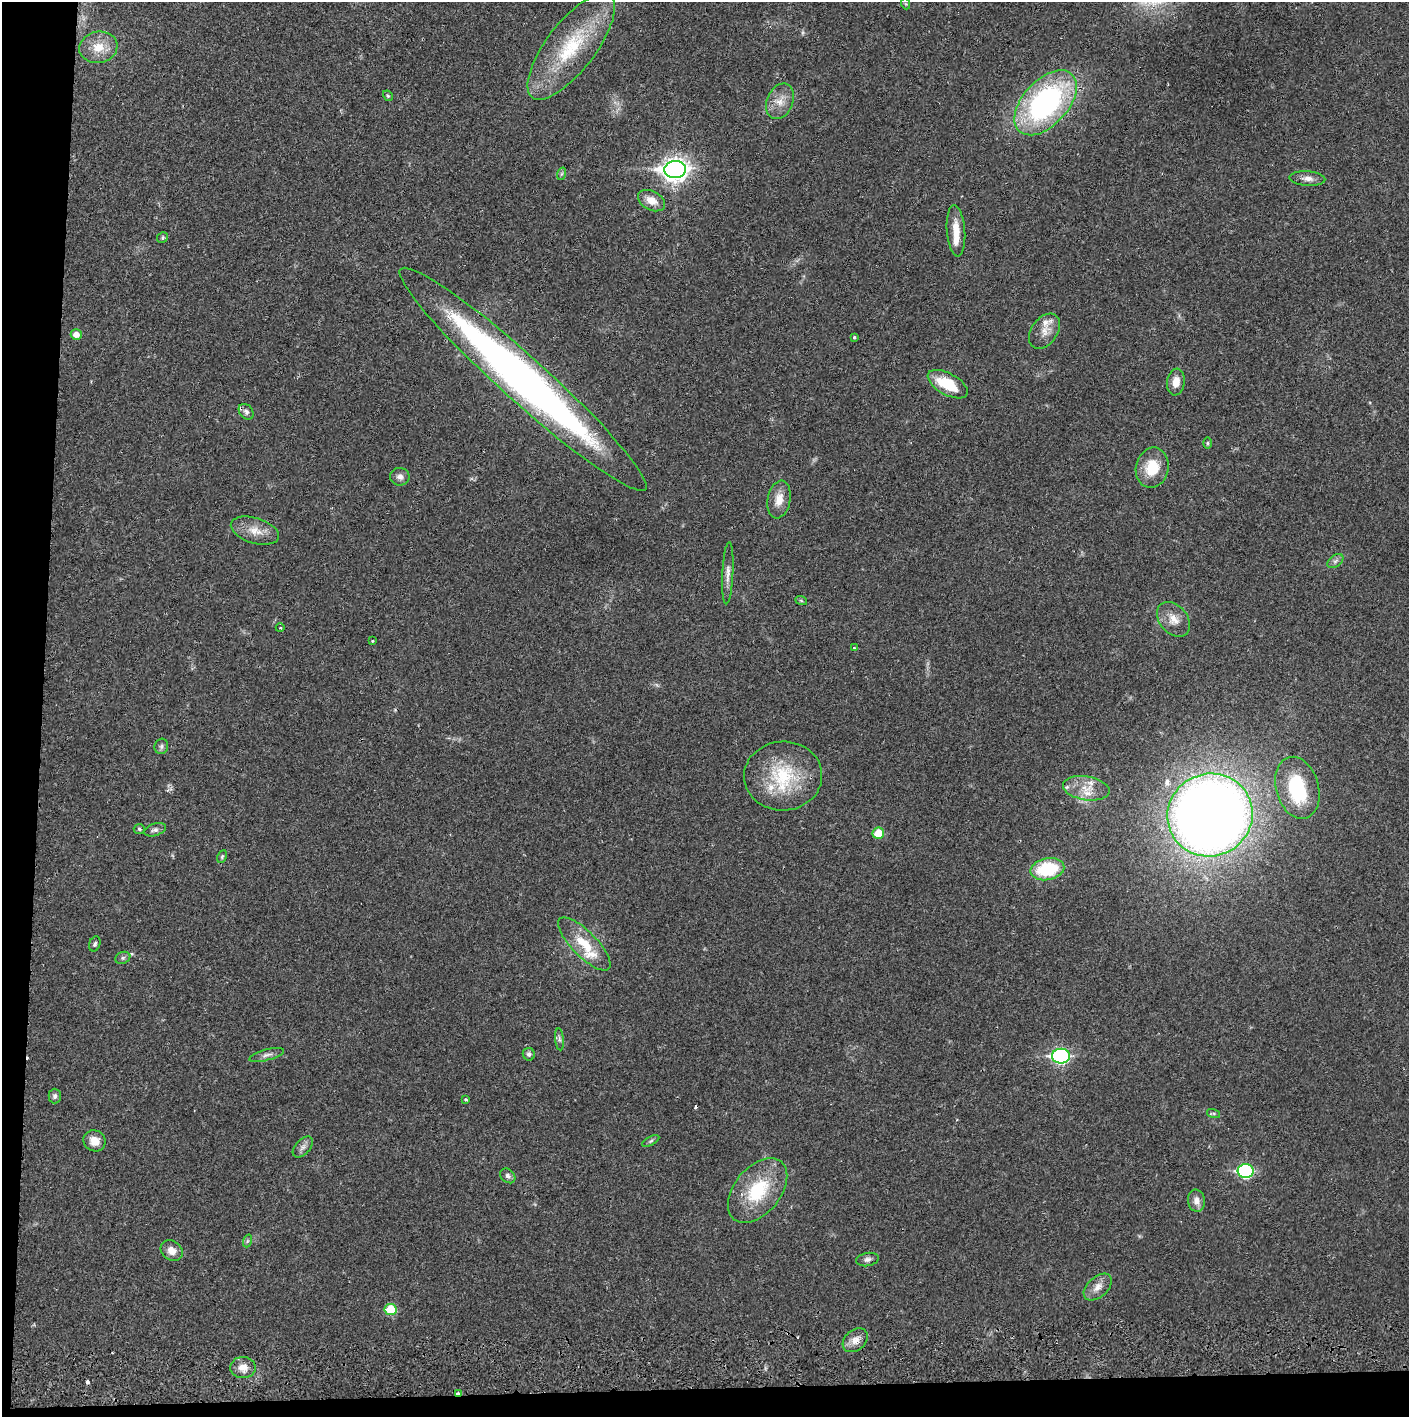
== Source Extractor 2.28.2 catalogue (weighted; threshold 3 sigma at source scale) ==
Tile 7 of 3 x 3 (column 1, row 3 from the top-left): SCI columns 4-1410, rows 56-1470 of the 4232 x 4358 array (HDU 1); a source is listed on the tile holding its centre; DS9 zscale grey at full resolution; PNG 1411 x 1419 px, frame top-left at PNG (2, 2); each listed source drawn as its Kron ellipse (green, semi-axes under 4 px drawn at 4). Shown black and unused: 5% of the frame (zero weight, under 2 of 3 exposures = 3% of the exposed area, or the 3 px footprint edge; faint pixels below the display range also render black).
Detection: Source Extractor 2.28.2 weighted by HDU 2 'WHT'; one run over the whole footprint, this tile lists its part. Background 0.0215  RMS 0.0035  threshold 0.0156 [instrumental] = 3 sigma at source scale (4.5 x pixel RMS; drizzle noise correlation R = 1.50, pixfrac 1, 0.05/0.05 arcsec/px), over >= 5 px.
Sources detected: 78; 1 inside a brighter object's white glare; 4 cosmic-ray / hot-pixel residue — neither listed nor drawn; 7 inside a brighter listed object's ellipse — not listed separately; the other 66 listed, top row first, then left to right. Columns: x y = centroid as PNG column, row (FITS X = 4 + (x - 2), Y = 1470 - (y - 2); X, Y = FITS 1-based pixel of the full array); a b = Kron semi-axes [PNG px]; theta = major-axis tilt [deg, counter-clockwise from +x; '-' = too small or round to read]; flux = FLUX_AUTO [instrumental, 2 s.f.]
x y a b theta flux
906 4 5 3 - 0.3
98 47 19 15 10 6.8
571 47 64 24 52 28
388 96 5 4 - 0.54
780 101 18 13 67 4.7
1046 103 39 22 47 76
675 170 11 8 3 250
561 174 6 4 71 0.56
1307 178 18 7 -4 2.3
651 201 14 9 -28 4.1
956 231 26 9 -86 5.7
162 238 5 5 - 0.67
1044 331 19 13 54 3.9
76 335 5 5 - 2.6
854 337 3 3 - 0.65
523 379 165 22 -42 220
1176 382 13 8 81 3.5
948 384 22 10 -29 12
246 412 9 6 -50 1
1207 443 6 4 90 0.42
1152 468 20 16 77 10
400 477 9 9 - 1.7
779 499 19 11 79 4.7
255 531 25 12 -17 5.3
1335 561 9 5 36 1
728 573 31 5 87 2.7
801 600 6 4 -20 0.43
1174 619 19 14 -49 4.7
280 628 4 3 - 0.3
372 641 3 3 - 1.1
854 648 3 3 - 0.81
161 746 8 6 74 0.92
783 776 39 34 2 23
1086 788 23 12 -9 5.7
1297 788 31 21 -74 20
1210 815 43 41 23 550
139 829 5 4 - 0.58
155 830 11 6 17 1.3
878 833 6 5 - 7.2
222 857 7 4 64 0.53
1047 869 17 11 11 20
95 944 8 5 69 0.76
584 944 35 12 -45 10
123 958 8 6 21 0.82
559 1039 11 4 -85 0.97
529 1054 6 6 - 0.89
267 1055 18 5 14 1.5
1061 1056 9 7 0 60
55 1096 7 6 - 1.1
466 1100 3 3 - 0.51
1214 1113 7 4 -18 0.59
94 1141 11 10 - 3.7
651 1141 9 4 27 0.71
303 1147 12 7 46 1.6
1246 1171 8 7 - 47
508 1176 8 6 -42 1.1
758 1190 37 23 51 20
1196 1201 11 8 -82 2.4
247 1241 6 4 71 0.55
172 1251 12 9 -38 3
867 1259 11 6 11 1.4
1098 1287 16 10 43 3.2
391 1309 6 6 - 11
855 1340 14 10 41 3.1
243 1368 12 10 -2 3.3
458 1393 4 3 - 0.88
Overlapping masked pixels (flux is a lower limit): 2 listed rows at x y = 523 379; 458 1393